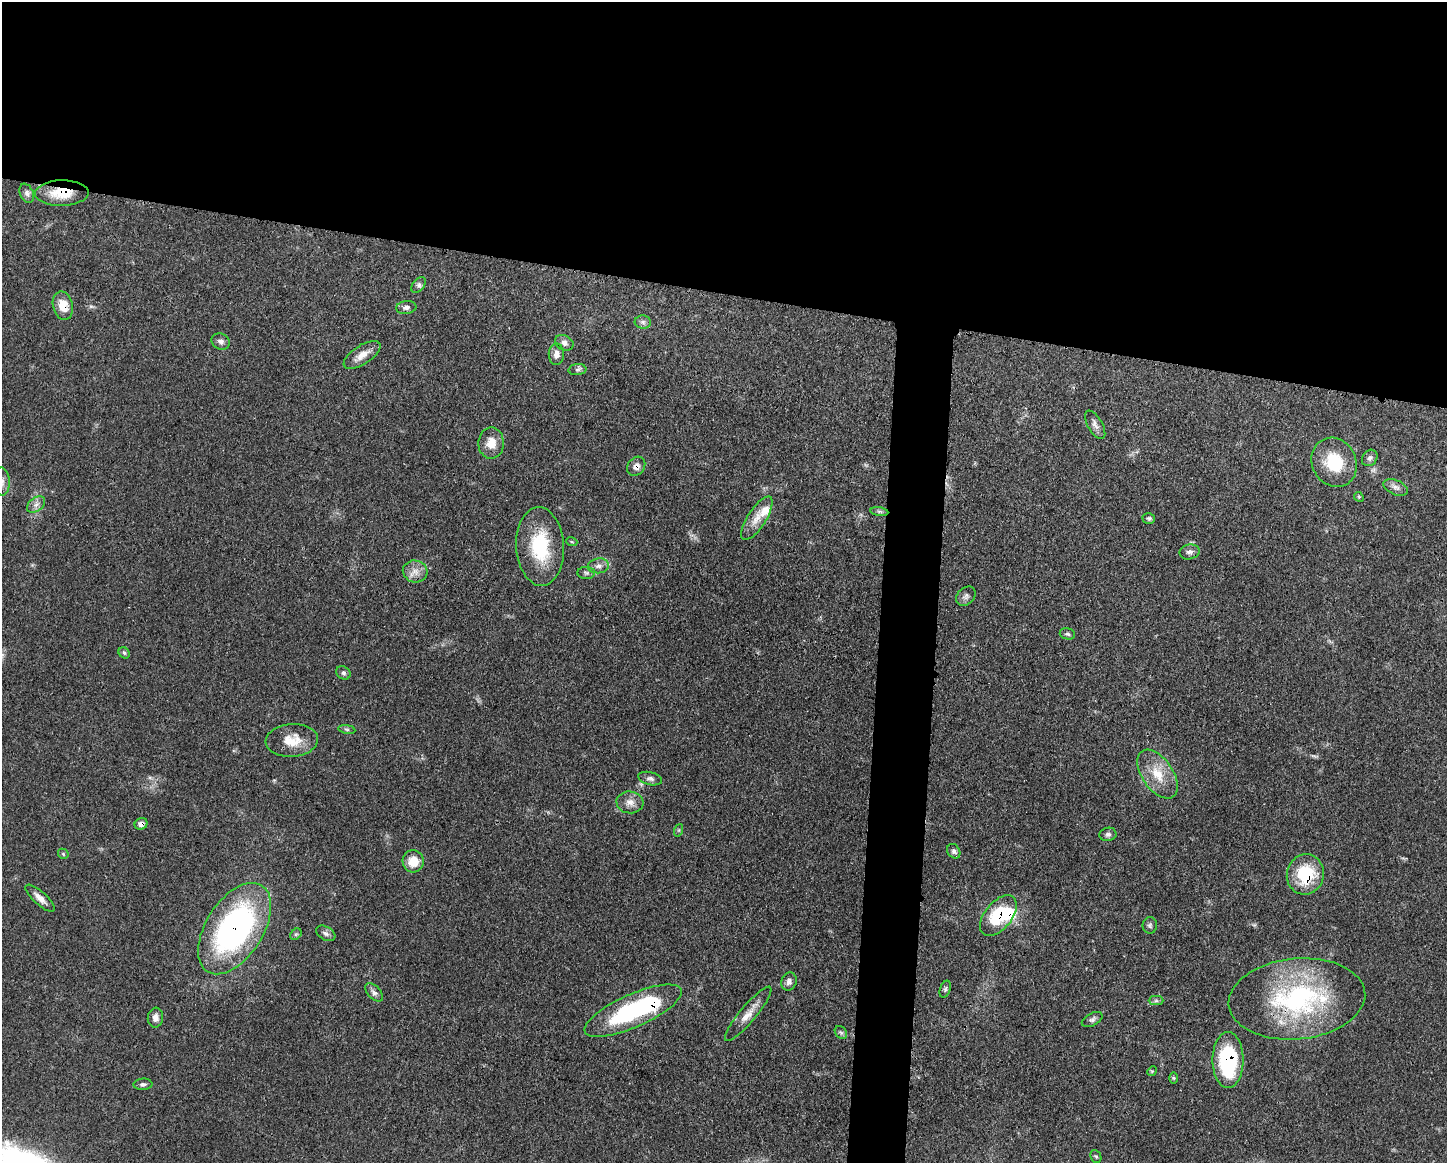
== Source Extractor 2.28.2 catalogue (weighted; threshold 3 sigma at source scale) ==
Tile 2 of 3 x 4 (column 2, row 1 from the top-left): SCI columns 1557-3001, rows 3491-4651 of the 4670 x 4658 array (HDU 1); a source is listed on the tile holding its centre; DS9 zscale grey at full resolution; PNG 1449 x 1165 px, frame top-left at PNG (2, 2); each listed source drawn as its Kron ellipse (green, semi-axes under 4 px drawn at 4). Shown black and unused: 28% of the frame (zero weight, under 3 of 4 exposures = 1% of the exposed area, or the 3 px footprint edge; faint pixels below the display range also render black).
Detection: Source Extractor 2.28.2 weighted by HDU 2 'WHT'; one run over the whole footprint, this tile lists its part. Background 0.055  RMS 0.0032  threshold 0.0145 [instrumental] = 3 sigma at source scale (4.5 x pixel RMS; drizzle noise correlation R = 1.50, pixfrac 1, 0.05/0.05 arcsec/px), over >= 5 px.
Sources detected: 70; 1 inside a brighter object's white glare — neither listed nor drawn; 3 inside a brighter listed object's ellipse — not listed separately; the other 66 listed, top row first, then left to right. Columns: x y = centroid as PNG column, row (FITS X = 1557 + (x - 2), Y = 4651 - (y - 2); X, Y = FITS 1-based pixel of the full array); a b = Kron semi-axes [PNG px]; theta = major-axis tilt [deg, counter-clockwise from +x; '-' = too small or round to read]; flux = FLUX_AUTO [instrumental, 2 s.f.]
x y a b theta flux
27 193 10 6 -67 1.3
62 193 27 12 1 9.3
418 285 9 5 50 1
63 306 14 10 -76 5.4
406 308 10 6 8 1.2
643 322 8 6 -2 1
221 341 9 8 - 1.3
564 343 10 7 -25 1.4
556 354 10 7 88 2
362 355 21 9 32 3.4
577 370 9 5 6 0.79
1095 425 16 7 -60 1.7
491 443 16 13 90 4.2
1370 458 9 7 53 1.1
1334 462 25 22 -62 13
636 466 10 8 53 1.8
2 482 14 8 -87 2
1396 487 13 7 -23 1.6
1359 497 5 4 - 0.38
36 505 10 7 37 1.5
879 512 9 4 -9 0.75
757 518 25 9 57 4.3
1149 518 6 5 - 0.56
572 542 5 3 - 0.38
540 546 39 24 -86 20
1189 552 10 7 11 1.3
598 566 10 7 8 1.6
415 571 12 11 - 2.9
586 573 9 6 -4 0.81
966 596 11 8 44 1.3
1067 634 8 5 -15 0.71
124 653 6 5 - 0.54
343 673 7 6 - 0.77
347 729 8 4 -9 0.66
292 740 26 16 4 6.8
1157 774 27 15 -56 8.3
650 779 12 6 -14 1.1
630 802 13 11 -5 2.6
141 824 7 5 31 1.4
679 830 6 4 71 0.4
1108 834 8 6 9 1
954 851 8 6 -58 0.91
63 854 6 4 -47 0.45
413 861 11 10 - 5.4
1305 874 20 18 75 16
40 898 19 6 -43 2.4
998 916 24 13 50 16
1150 925 8 7 - 0.8
235 929 51 28 57 89
326 933 10 6 -30 1.2
296 934 6 5 - 0.56
789 982 9 7 68 1.3
945 989 9 5 70 0.65
374 992 11 6 -46 1.2
1297 999 68 40 5 54
1156 1001 7 4 0 0.68
633 1011 53 16 24 36
748 1014 35 8 50 4.3
155 1018 10 7 83 1.6
1092 1019 11 6 27 1.1
841 1033 7 5 -53 0.66
1228 1060 28 15 90 31
1152 1071 5 4 - 0.37
1173 1078 6 4 -89 0.43
143 1084 9 5 3 0.9
1096 1156 7 5 -66 0.53
Overlapping masked pixels (flux is a lower limit): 9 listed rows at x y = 62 193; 63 306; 636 466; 141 824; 1305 874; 998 916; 235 929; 1297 999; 1228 1060
Isophote crosses this tile's border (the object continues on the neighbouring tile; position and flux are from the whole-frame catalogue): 1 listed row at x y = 2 482